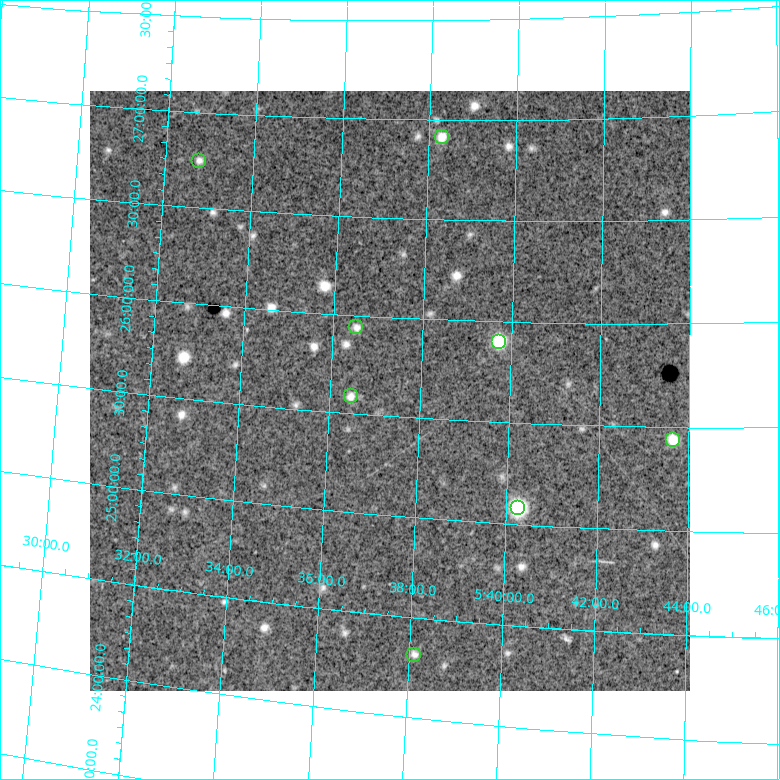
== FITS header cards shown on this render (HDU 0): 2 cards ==
NAXIS1  =                  600
NAXIS2  =                  600

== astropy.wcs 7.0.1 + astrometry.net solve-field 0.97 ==
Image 600 x 600 px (HDU 0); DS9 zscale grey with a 90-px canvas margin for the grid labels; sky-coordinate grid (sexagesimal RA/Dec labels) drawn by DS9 from the SOLVED WCS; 8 Tycho-2 reference stars matched to detected sources circled (green)
Header WCS: none
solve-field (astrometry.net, Tycho-2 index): SOLVED blind (the file carries no WCS)
Solved WCS: RA---TAN-SIP/DEC--TAN-SIP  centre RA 05:37:19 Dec +25:38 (84.33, +25.63 deg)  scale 18.1 arcsec/px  FOV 180.7' x 181.7'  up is -2 deg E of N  parity flipped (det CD > 0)
(file carries no celestial WCS; the grid is the blind solution)
Tycho-2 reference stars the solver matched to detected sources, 8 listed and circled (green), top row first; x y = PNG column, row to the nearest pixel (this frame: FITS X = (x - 90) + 1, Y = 600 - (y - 91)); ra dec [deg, ICRS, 3 dp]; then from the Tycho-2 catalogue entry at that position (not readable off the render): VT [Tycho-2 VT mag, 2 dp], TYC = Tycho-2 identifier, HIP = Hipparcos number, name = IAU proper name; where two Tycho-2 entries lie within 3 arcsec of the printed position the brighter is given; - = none
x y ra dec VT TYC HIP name
442 137 84.571 +26.917 8.86 1869-1171-1 - -
199 161 83.194 +26.747 8.26 1856-178-1 25988 -
356 327 84.126 +25.940 6.56 1865-2075-1 26332 -
499 342 84.934 +25.897 5.14 1865-2865-1 26640 -
351 396 84.118 +25.588 8.62 1865-854-1 26330 -
673 440 85.913 +25.440 6.82 1866-2044-1 26998 -
518 508 85.066 +25.084 9.12 1865-1357-1 - -
414 655 84.531 +24.314 9.23 1861-135-1 - -